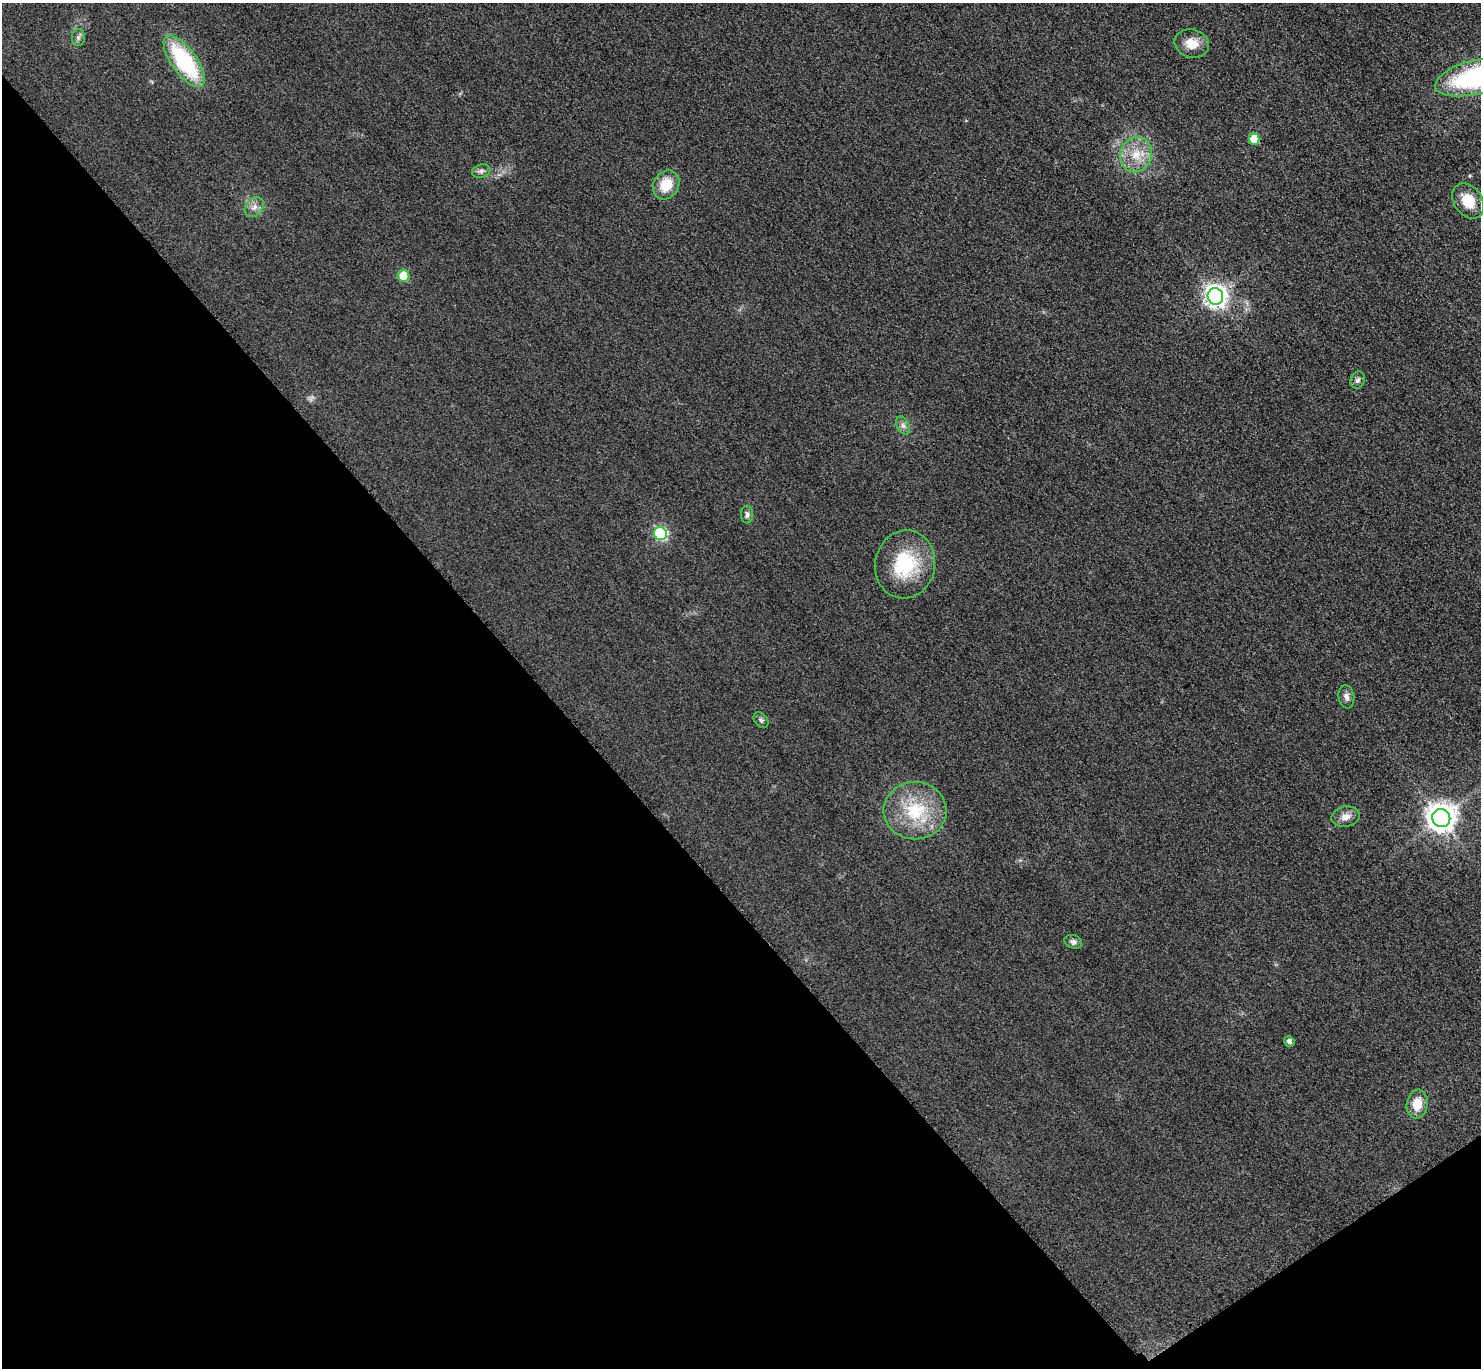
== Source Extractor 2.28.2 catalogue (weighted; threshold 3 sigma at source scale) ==
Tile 14 of 4 x 4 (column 2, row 4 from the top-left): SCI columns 1510-2988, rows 325-1690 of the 5977 x 5973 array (HDU 1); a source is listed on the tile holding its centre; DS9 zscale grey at full resolution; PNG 1483 x 1370 px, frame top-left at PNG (2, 3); each listed source drawn as its Kron ellipse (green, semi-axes under 4 px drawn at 4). Shown black and unused: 39% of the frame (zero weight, under 3 of 4 exposures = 3% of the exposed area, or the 3 px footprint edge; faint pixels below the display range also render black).
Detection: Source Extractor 2.28.2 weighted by HDU 2 'WHT'; one run over the whole footprint, this tile lists its part. Background 0.0823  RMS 0.019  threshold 0.0873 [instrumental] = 3 sigma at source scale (4.5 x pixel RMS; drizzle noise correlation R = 1.50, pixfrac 1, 0.05/0.05 arcsec/px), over >= 5 px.
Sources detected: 25; all 25 listed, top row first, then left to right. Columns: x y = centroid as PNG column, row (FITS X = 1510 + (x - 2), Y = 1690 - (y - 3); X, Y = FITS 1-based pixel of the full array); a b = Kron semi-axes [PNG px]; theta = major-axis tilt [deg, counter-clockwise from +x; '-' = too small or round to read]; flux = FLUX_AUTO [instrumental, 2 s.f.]
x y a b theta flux
78 37 8 6 90 5.4
1192 43 17 14 -14 30
184 61 30 12 -54 190
1478 77 44 17 13 310
1254 139 5 5 - 53
1136 155 18 15 69 42
481 171 9 6 18 6.5
666 185 15 12 59 43
1468 201 19 14 -54 46
254 207 11 8 48 12
403 276 6 6 - 45
1215 296 8 7 - 1300
1358 380 8 7 - 6
903 425 9 6 -62 7.4
747 514 9 6 -90 6.1
660 534 7 6 - 270
905 564 34 30 78 130
1346 697 12 8 -81 9.1
761 720 9 6 -51 4.9
915 811 31 28 -1 110
1346 817 14 10 11 16
1441 818 9 9 - 2600
1073 942 9 6 -18 6.9
1289 1041 5 5 - 6.5
1417 1104 14 10 81 33
Isophote crosses this tile's border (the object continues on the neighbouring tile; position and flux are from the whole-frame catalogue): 1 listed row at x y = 1478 77